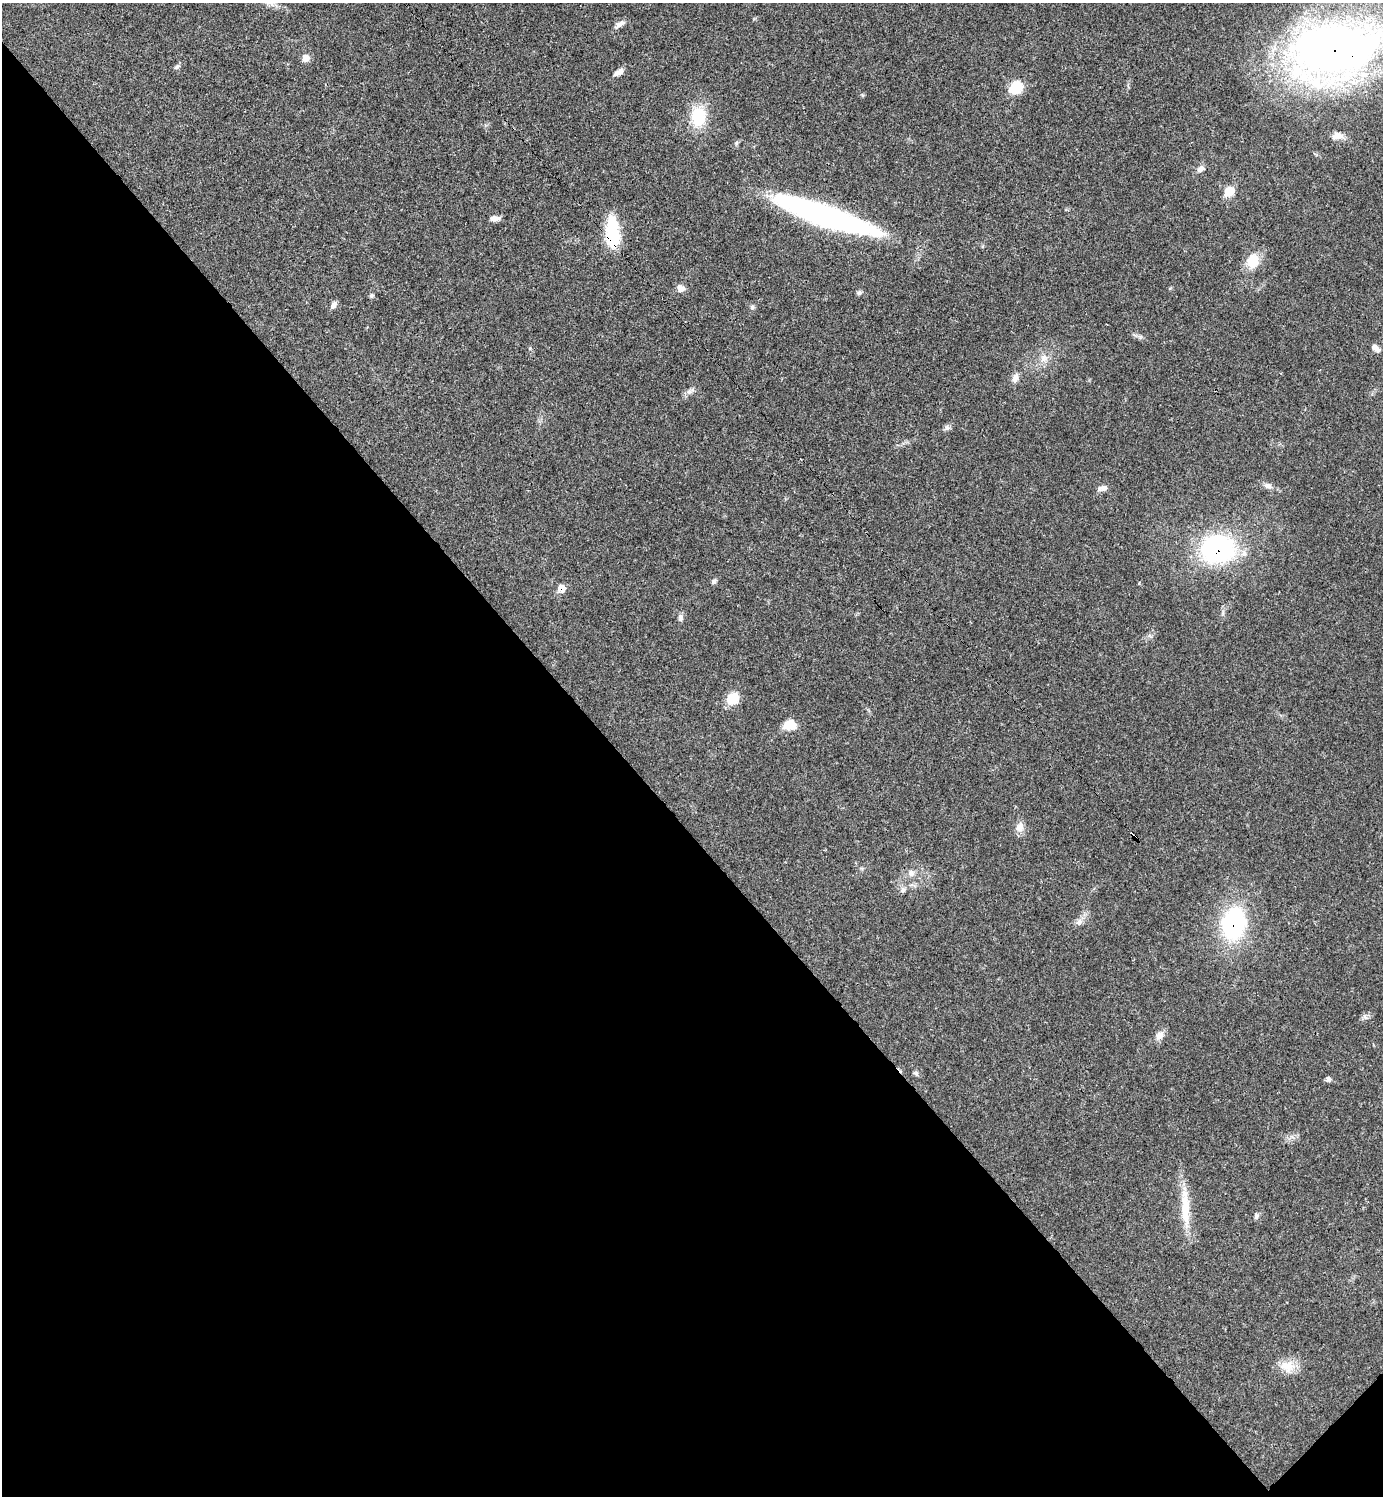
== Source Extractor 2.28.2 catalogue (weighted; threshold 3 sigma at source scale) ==
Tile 14 of 4 x 4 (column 2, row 4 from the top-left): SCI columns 1680-3060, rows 1-1494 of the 5980 x 5981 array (HDU 1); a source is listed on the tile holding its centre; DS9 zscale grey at full resolution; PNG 1385 x 1498 px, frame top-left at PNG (2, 3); no overlay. Shown black and unused: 45% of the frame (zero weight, under 3 of 4 exposures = <1% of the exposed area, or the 3 px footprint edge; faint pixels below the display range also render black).
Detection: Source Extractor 2.28.2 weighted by HDU 2 'WHT'; one run over the whole footprint, this tile lists its part. Background 0.0207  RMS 0.0022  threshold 0.00989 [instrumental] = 3 sigma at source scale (4.5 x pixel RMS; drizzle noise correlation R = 1.50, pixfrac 1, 0.05/0.05 arcsec/px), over >= 5 px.
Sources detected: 47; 1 inside a brighter listed object's ellipse — not listed separately; the other 46 listed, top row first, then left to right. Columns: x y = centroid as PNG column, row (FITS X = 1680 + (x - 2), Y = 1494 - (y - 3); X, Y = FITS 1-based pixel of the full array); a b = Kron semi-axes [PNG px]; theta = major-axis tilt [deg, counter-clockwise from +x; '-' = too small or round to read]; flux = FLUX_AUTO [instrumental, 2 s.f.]
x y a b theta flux
619 24 15 7 35 1.1
1335 50 76 47 12 180
306 58 9 8 - 1.4
177 67 8 5 40 0.48
619 72 15 6 33 1.2
1016 88 15 12 38 4.9
698 117 27 19 87 7.8
1337 136 14 9 5 1.5
1201 169 10 7 31 1.1
1229 191 8 7 - 5.7
825 216 98 18 -19 68
495 218 13 6 2 1.1
612 234 30 12 -87 14
1253 261 16 12 79 4.9
681 288 10 8 -29 1.3
859 293 7 6 - 0.49
372 296 6 5 - 0.41
334 305 10 6 61 0.87
752 307 7 5 89 0.47
530 348 5 4 - 0.24
1375 348 13 7 -39 1.2
1044 358 12 9 46 1.7
1015 378 13 7 75 1.3
689 392 7 6 - 0.66
947 428 8 6 89 0.6
1268 486 12 7 -21 0.99
1104 488 11 8 11 1
1218 549 28 23 2 39
714 581 8 6 52 0.54
561 588 8 7 - 2.3
680 618 10 7 85 0.74
733 698 15 12 47 3.8
789 725 13 10 1 3.7
1020 827 13 11 77 1.7
1133 835 8 3 -41 2
911 873 9 9 - 1.1
903 890 8 7 - 0.75
1079 922 10 8 55 1.1
1234 924 28 21 79 29
1365 1017 8 5 -45 0.55
1159 1035 12 9 49 1.5
916 1073 7 6 - 0.47
1328 1079 7 6 - 0.56
1185 1207 54 11 -88 6.9
1256 1216 7 6 - 0.63
1287 1366 22 15 -6 3.6
Overlapping masked pixels (flux is a lower limit): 7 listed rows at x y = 1335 50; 825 216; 612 234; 1218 549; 561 588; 1133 835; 1234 924
Isophote crosses this tile's border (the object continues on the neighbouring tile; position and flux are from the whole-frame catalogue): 1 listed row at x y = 1335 50